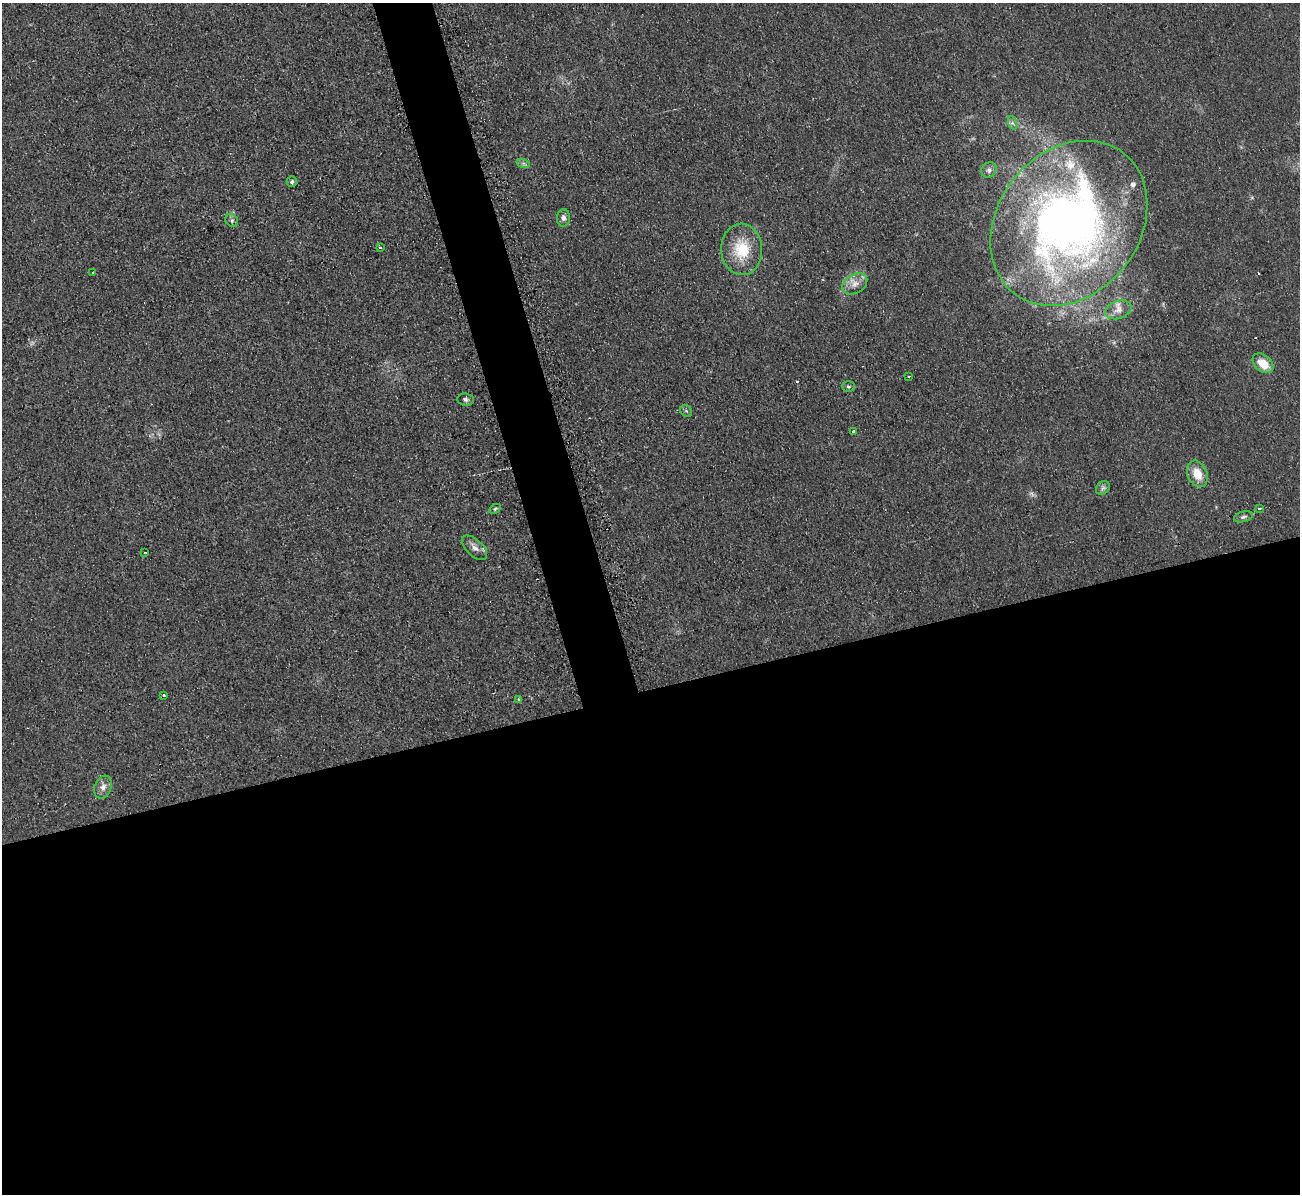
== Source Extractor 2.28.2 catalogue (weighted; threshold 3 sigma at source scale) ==
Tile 15 of 4 x 4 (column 3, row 4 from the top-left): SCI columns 2605-3902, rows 142-1333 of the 5221 x 5176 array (HDU 1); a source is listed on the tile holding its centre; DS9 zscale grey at full resolution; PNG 1302 x 1196 px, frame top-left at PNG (2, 3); each listed source drawn as its Kron ellipse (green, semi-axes under 4 px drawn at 4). Shown black and unused: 45% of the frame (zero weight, under 2 of 3 exposures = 2% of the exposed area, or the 3 px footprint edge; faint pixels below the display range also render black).
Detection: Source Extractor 2.28.2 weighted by HDU 2 'WHT'; one run over the whole footprint, this tile lists its part. Background 0.0633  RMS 0.0099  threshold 0.0444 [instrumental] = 3 sigma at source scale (4.5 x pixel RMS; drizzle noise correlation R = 1.50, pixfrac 1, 0.05/0.05 arcsec/px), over >= 5 px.
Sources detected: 33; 1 too faint to see at this stretch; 2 cosmic-ray / hot-pixel residue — neither listed nor drawn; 2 inside a brighter listed object's ellipse — not listed separately; the other 28 listed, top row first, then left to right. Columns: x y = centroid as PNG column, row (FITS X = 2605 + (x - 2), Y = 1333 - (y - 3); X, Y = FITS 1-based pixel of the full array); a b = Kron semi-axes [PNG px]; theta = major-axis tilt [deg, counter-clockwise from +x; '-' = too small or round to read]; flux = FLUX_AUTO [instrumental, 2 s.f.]
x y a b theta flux
1013 123 7 4 -70 2.2
523 163 7 4 -18 2.1
989 170 8 7 - 3.5
292 182 5 5 - 2.4
563 218 9 6 86 3.3
232 220 7 6 - 2.3
1069 223 89 71 52 660
380 248 3 3 - 3
742 249 26 20 -87 36
93 273 3 3 - 3.2
855 284 13 9 31 8.2
1118 310 13 9 20 8
1263 363 12 8 -40 17
909 376 3 2 - 0.9
848 386 6 5 - 1.9
466 399 8 6 -6 2.5
686 411 6 5 - 1.8
854 432 3 3 - 11
1197 474 14 9 -66 16
1103 488 7 6 - 2.8
1260 508 4 3 - 1.9
495 509 6 4 31 1.4
1243 517 10 5 13 2.7
474 548 16 8 -44 6.7
145 553 3 2 - 1.8
164 696 3 3 - 2.3
519 699 3 2 - 1.8
103 787 12 8 68 6